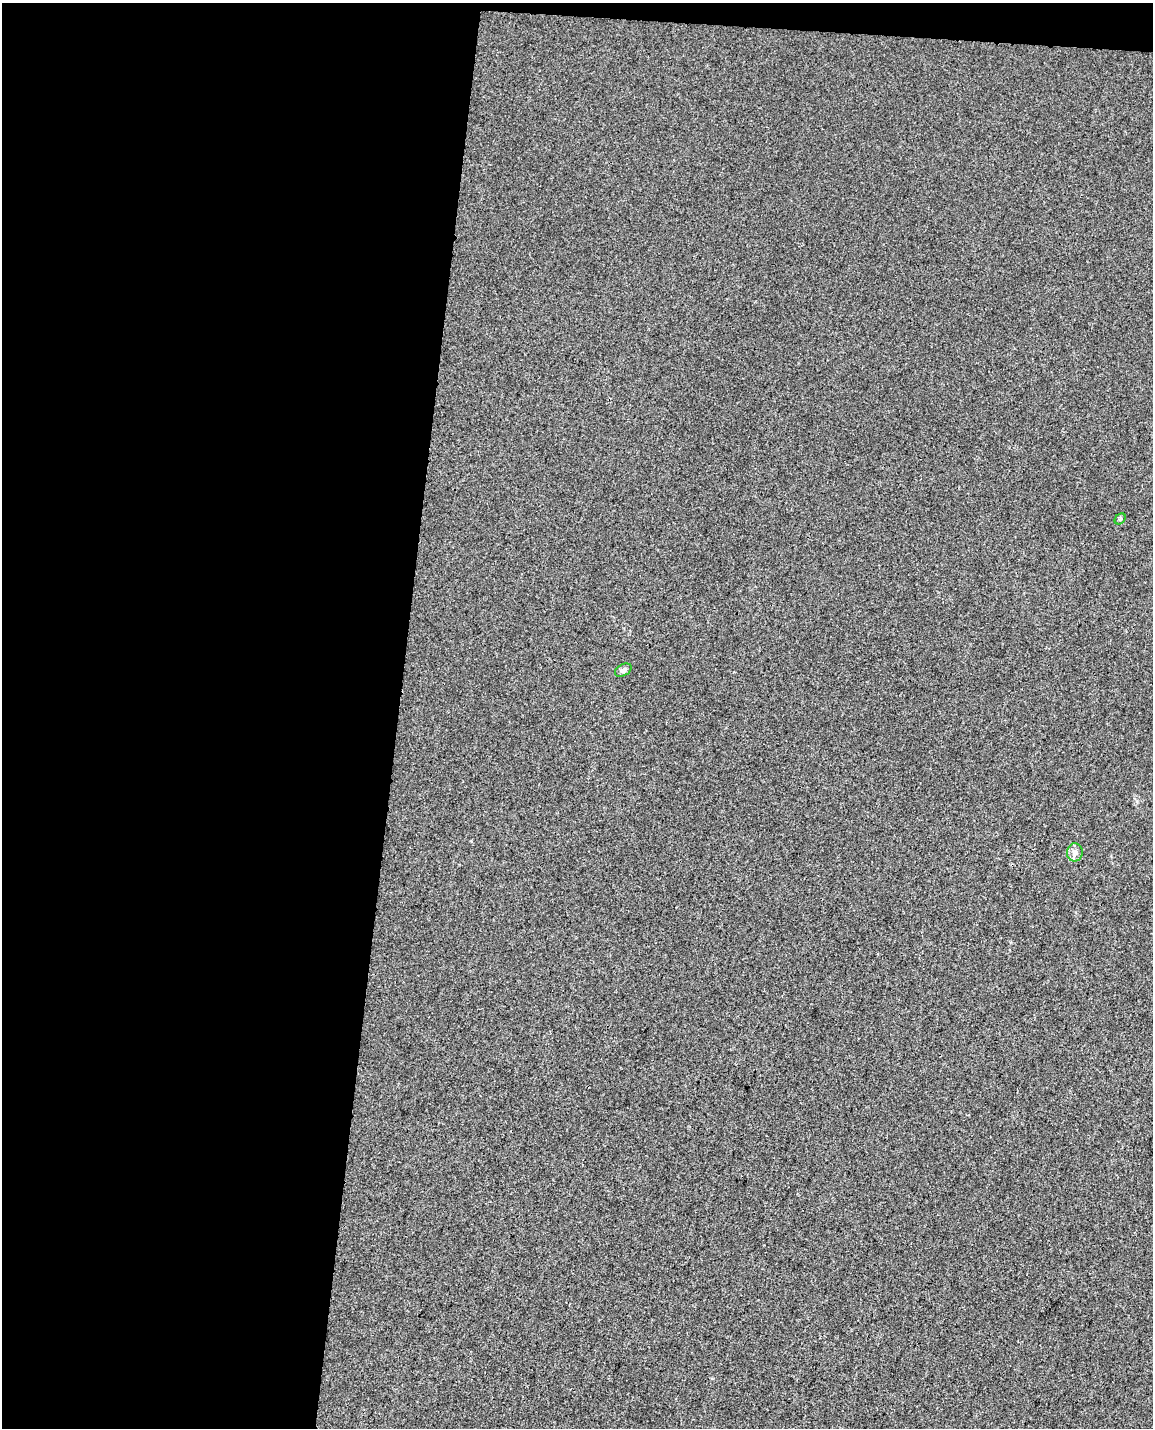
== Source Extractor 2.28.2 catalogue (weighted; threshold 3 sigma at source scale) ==
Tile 1 of 4 x 3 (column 1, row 1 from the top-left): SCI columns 17-1167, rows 3194-4619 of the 4626 x 4904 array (HDU 1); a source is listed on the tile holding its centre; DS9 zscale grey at full resolution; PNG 1155 x 1430 px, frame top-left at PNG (2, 3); each listed source drawn as its Kron ellipse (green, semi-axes under 4 px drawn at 4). Shown black and unused: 36% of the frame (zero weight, under 3 of 4 exposures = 5% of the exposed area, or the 3 px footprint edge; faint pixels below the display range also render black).
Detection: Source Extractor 2.28.2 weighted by HDU 2 'WHT'; one run over the whole footprint, this tile lists its part. Background -7.69e-04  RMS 0.005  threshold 0.0223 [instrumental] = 3 sigma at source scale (4.5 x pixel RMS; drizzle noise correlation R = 1.50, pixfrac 1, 0.0396/0.0396 arcsec/px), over >= 5 px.
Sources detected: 3; all 3 listed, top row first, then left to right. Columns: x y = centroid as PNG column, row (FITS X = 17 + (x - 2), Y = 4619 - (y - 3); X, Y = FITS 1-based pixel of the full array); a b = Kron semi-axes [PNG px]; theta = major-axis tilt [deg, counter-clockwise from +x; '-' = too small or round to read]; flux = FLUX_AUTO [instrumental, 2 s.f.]
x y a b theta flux
1120 519 6 4 45 0.72
623 670 9 5 30 1.2
1075 852 9 8 - 2.5